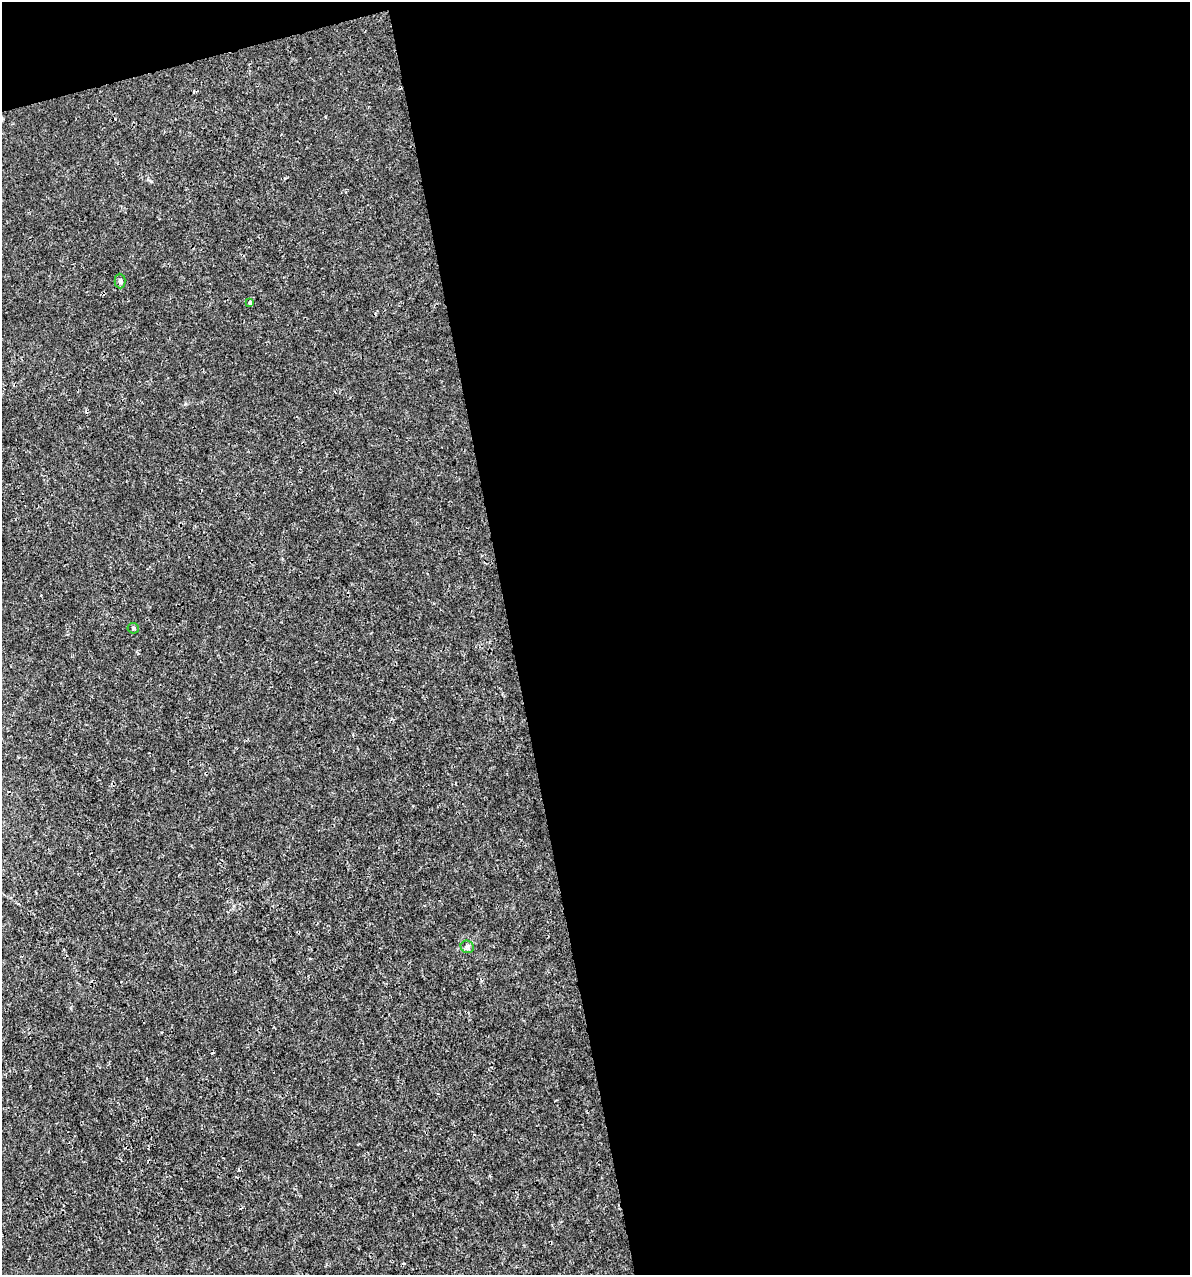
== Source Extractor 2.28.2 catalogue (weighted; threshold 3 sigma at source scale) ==
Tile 4 of 4 x 4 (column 4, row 1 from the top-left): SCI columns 3656-4843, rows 3819-5091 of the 4886 x 5091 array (HDU 1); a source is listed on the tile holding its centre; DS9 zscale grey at full resolution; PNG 1192 x 1277 px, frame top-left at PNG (2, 2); each listed source drawn as its Kron ellipse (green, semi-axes under 4 px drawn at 4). Shown black and unused: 59% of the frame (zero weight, under 3 of 4 exposures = <1% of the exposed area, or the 3 px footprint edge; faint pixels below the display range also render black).
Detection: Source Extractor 2.28.2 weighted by HDU 2 'WHT'; one run over the whole footprint, this tile lists its part. Background 3.56e-04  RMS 8.5e-04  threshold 0.00384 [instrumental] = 3 sigma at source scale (4.5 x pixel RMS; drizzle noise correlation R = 1.50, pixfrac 1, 0.0396/0.0396 arcsec/px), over >= 5 px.
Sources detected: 5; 1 cosmic-ray / hot-pixel residue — neither listed nor drawn; the other 4 listed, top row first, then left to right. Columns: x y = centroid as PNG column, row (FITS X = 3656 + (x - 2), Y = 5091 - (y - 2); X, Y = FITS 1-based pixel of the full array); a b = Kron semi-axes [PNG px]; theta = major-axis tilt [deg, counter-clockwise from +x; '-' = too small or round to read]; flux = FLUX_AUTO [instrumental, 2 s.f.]
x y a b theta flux
120 281 7 5 -89 0.17
250 303 3 3 - 0.31
133 628 6 5 - 0.17
467 947 7 6 - 0.24